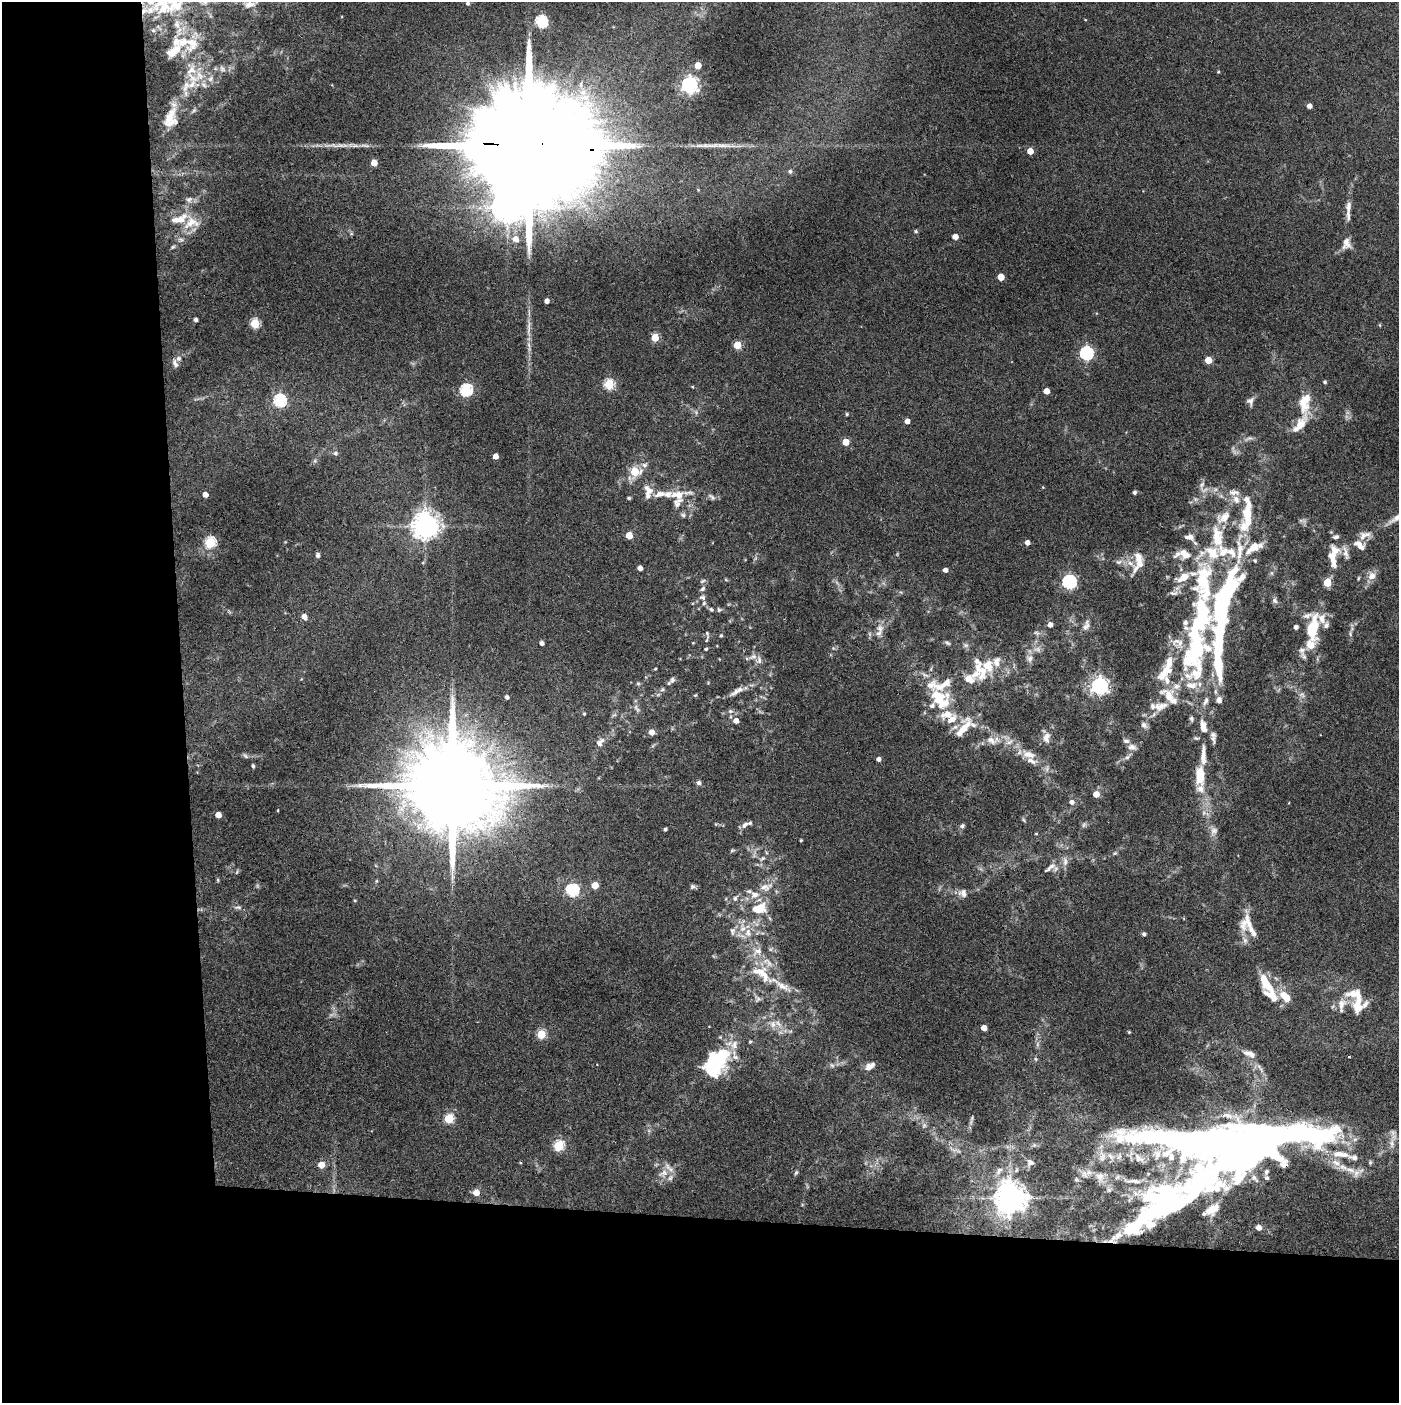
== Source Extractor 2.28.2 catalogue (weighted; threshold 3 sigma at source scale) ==
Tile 7 of 3 x 3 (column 1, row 3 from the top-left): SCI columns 58-1454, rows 10-1410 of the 4305 x 4224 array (HDU 1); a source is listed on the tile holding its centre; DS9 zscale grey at full resolution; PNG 1401 x 1405 px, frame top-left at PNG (2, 2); no overlay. Shown black and unused: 24% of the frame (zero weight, under 3 of 4 exposures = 6% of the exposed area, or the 3 px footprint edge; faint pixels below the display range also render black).
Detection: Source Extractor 2.28.2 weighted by HDU 2 'WHT'; one run over the whole footprint, this tile lists its part. Background 0.0685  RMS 0.0067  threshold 0.0301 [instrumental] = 3 sigma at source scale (4.5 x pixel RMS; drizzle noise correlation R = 1.50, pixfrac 1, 0.05/0.05 arcsec/px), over >= 5 px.
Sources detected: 336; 6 too faint to see at this stretch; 7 inside a brighter object's white glare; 1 long thin detection or spike segment (spike, bleed or trail) — not listed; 96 inside a brighter listed object's ellipse — not listed separately; the other 226 listed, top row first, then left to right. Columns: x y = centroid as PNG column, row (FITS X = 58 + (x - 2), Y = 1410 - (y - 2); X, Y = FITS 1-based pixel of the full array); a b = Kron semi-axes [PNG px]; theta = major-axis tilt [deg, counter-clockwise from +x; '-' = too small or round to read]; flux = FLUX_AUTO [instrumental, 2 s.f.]
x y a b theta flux
467 3 4 4 - 1.4
250 4 14 9 10 5.7
163 6 57 25 15 54
541 21 6 5 - 83
192 43 25 19 88 18
173 51 24 11 32 9.5
698 65 5 5 - 12
222 69 9 7 -46 2.4
1218 72 4 3 - 0.69
192 78 20 11 -41 9.4
210 79 9 6 47 2.8
689 85 6 6 - 260
1309 106 4 4 - 3.5
171 118 27 15 77 14
537 146 69 23 -4 49000
1030 151 4 4 - 9.1
374 163 5 4 - 10
790 171 6 5 - 1.8
189 199 9 6 26 2.7
1348 207 19 7 83 4.8
191 223 25 15 16 13
916 231 5 4 - 1.2
955 237 4 4 - 6.1
516 239 6 6 - 5.7
181 240 9 7 8 2.6
1346 244 15 11 -88 5.5
173 247 7 4 27 1.1
1001 277 5 5 - 14
547 301 4 4 - 3.6
196 320 4 4 - 1.8
255 324 5 5 - 39
1380 325 5 3 - 0.64
529 328 31 5 87 6.9
655 337 5 5 - 21
737 345 5 5 - 23
1086 353 6 6 - 120
1208 360 5 5 - 13
175 363 12 6 -71 2.6
609 384 5 5 - 54
693 387 4 3 - 0.55
466 390 6 5 - 89
1046 391 4 4 - 6.9
280 400 6 6 - 92
1250 401 11 8 78 3.2
847 414 5 4 - 0.94
907 421 4 4 - 4
1300 424 54 13 66 16
1249 438 13 5 20 2.5
845 442 5 5 - 12
335 453 5 5 - 1.7
495 456 5 4 - 5.4
644 465 9 6 30 2.4
635 472 6 5 - 29
1202 485 14 6 72 3.3
1043 487 4 3 - 0.5
648 489 17 9 -49 6.4
1134 492 4 4 - 1.7
1234 492 17 8 -2 4.8
205 495 4 4 - 5.2
678 495 21 13 -3 12
712 497 13 6 -39 2.2
629 498 4 3 - 0.96
1195 499 7 4 -72 1.3
683 515 8 7 - 1.8
1248 515 51 16 78 31
425 526 8 8 - 810
629 535 5 5 - 14
1364 535 18 10 21 5.4
1189 537 12 7 -11 3.8
1217 537 40 14 -80 23
1335 537 8 6 14 1.8
1027 542 4 4 - 4
210 543 6 5 - 60
1360 545 15 8 -35 5.8
1345 552 21 6 -76 4.1
1185 554 19 14 -36 9.8
318 555 5 5 - 2.1
1332 559 21 8 -74 8.1
1255 560 7 4 -49 1
1119 562 10 6 4 2.7
1138 562 31 12 75 12
423 563 5 3 - 0.65
640 568 4 4 - 4.4
945 570 4 4 - 3.4
1271 573 7 4 -90 1.3
1372 576 12 10 55 5.1
1183 577 22 11 29 11
1358 578 5 3 - 0.66
726 580 6 3 -19 0.66
702 581 8 5 27 1.3
1069 582 6 6 - 140
1327 583 5 5 - 17
702 589 8 5 40 1.7
1173 593 14 7 4 2.8
702 597 8 6 -11 2
1275 600 9 7 -68 2.1
711 609 7 5 -28 1.4
719 610 6 6 - 1.2
304 617 6 5 - 4.4
1050 625 5 5 - 3.8
1086 625 17 8 71 4.2
1296 627 4 4 - 2.6
880 628 11 9 -13 4.5
1313 628 39 15 83 27
1037 633 9 5 -26 1.7
707 634 12 4 -78 1.5
1350 634 8 4 -82 1.3
721 636 4 4 - 0.9
541 643 4 4 - 2.6
693 643 4 3 - 0.44
947 643 9 5 -36 1.4
706 649 4 3 - 0.84
1195 650 85 37 79 130
753 657 12 7 21 2.9
1030 658 10 10 - 3.5
655 669 5 3 - 0.57
981 672 28 21 -64 19
925 675 12 6 -30 2.8
672 680 9 7 55 2.1
638 683 6 5 - 1
1099 686 6 6 - 270
662 689 7 5 23 1.3
736 692 18 7 37 4.3
695 695 5 4 - 0.65
1302 695 9 7 -24 2.6
507 697 4 4 - 2
939 698 24 18 0 21
1219 700 9 8 - 3.3
1153 706 9 8 - 3.2
637 709 14 5 -56 2.3
730 711 7 6 - 1.8
584 714 4 3 - 0.94
614 715 7 4 18 1.1
951 719 14 9 40 7.4
736 721 5 5 - 4.7
1144 725 9 7 -40 2.5
1203 727 17 8 -79 7.9
963 729 31 11 57 15
651 732 5 5 - 5.6
1046 738 16 10 83 5.1
1196 738 8 4 -13 1.3
1213 738 15 7 -83 3.2
991 740 17 9 -25 6.3
600 742 15 9 52 4.3
1009 742 13 6 23 3.2
1132 747 13 8 -10 3.7
1029 754 20 10 -15 8
245 756 9 5 -45 1.4
1127 757 13 5 41 2.5
878 759 4 4 - 2.8
253 766 5 4 - 1.1
1200 776 27 12 -90 16
699 783 6 5 - 1.9
451 786 31 20 -6 16000
1096 794 5 5 - 7.6
1072 802 5 5 - 3.1
278 810 3 2 - 0.54
218 815 5 4 - 8.1
1024 820 6 4 -70 0.92
745 825 11 6 42 2.6
1084 825 8 6 68 1.5
962 826 5 4 - 2
665 829 4 3 - 1.5
1214 831 13 10 77 4
1036 834 3 3 - 0.62
801 840 3 3 - 0.93
732 850 6 4 8 0.99
1115 853 6 4 42 0.9
762 858 9 5 26 2.2
1050 867 24 8 36 5.8
237 872 8 4 67 0.9
218 880 5 3 - 0.76
376 881 6 4 89 0.77
595 885 5 5 - 13
693 886 7 6 - 1.6
766 887 22 11 15 8.7
572 890 6 6 - 87
963 893 11 10 - 4
735 898 10 7 64 2.5
355 900 4 3 - 0.78
238 907 11 5 1 1.9
759 908 22 14 15 17
1250 927 40 8 -68 10
743 928 15 12 89 9.4
1144 934 4 4 - 1.8
1245 940 12 6 -62 3
757 951 17 12 29 9.2
761 973 31 15 -36 20
1266 983 24 10 -59 19
1285 997 14 8 -50 12
757 999 11 9 90 2.7
1358 1004 32 13 -87 15
1342 1005 20 10 80 6.8
773 1024 11 10 - 5.6
984 1028 4 4 - 7.6
1129 1032 3 3 - 0.61
541 1034 5 5 - 32
750 1042 5 4 - 0.8
1037 1044 7 4 89 1.6
1250 1054 18 7 -21 5.2
720 1057 31 22 -83 36
1349 1057 3 2 - 0.83
1035 1059 6 5 - 1.2
832 1065 7 5 -44 1.5
869 1067 11 9 43 4.1
449 1119 5 5 - 35
971 1120 17 4 78 2
1392 1143 17 7 87 5
1217 1144 154 30 -10 510
558 1146 6 5 - 52
1102 1156 21 10 -87 9.1
1119 1156 13 7 62 4
1370 1162 6 5 - 1.1
520 1163 5 3 - 0.58
1030 1163 10 10 - 3.5
321 1165 5 5 - 9.9
999 1171 14 7 57 4.3
663 1173 18 11 28 7.9
796 1173 6 4 62 1.1
1085 1173 13 10 -70 4.9
1100 1177 17 13 -61 9.1
1076 1180 6 6 - 1.5
1202 1181 175 67 44 360
476 1193 5 5 - 7.8
1010 1198 9 9 - 1200
1259 1227 5 5 - 4.9
Overlapping masked pixels (flux is a lower limit): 3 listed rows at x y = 163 6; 537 146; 1217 1144
Isophote crosses this tile's border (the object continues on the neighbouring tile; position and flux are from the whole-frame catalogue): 4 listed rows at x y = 467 3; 250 4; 163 6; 537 146